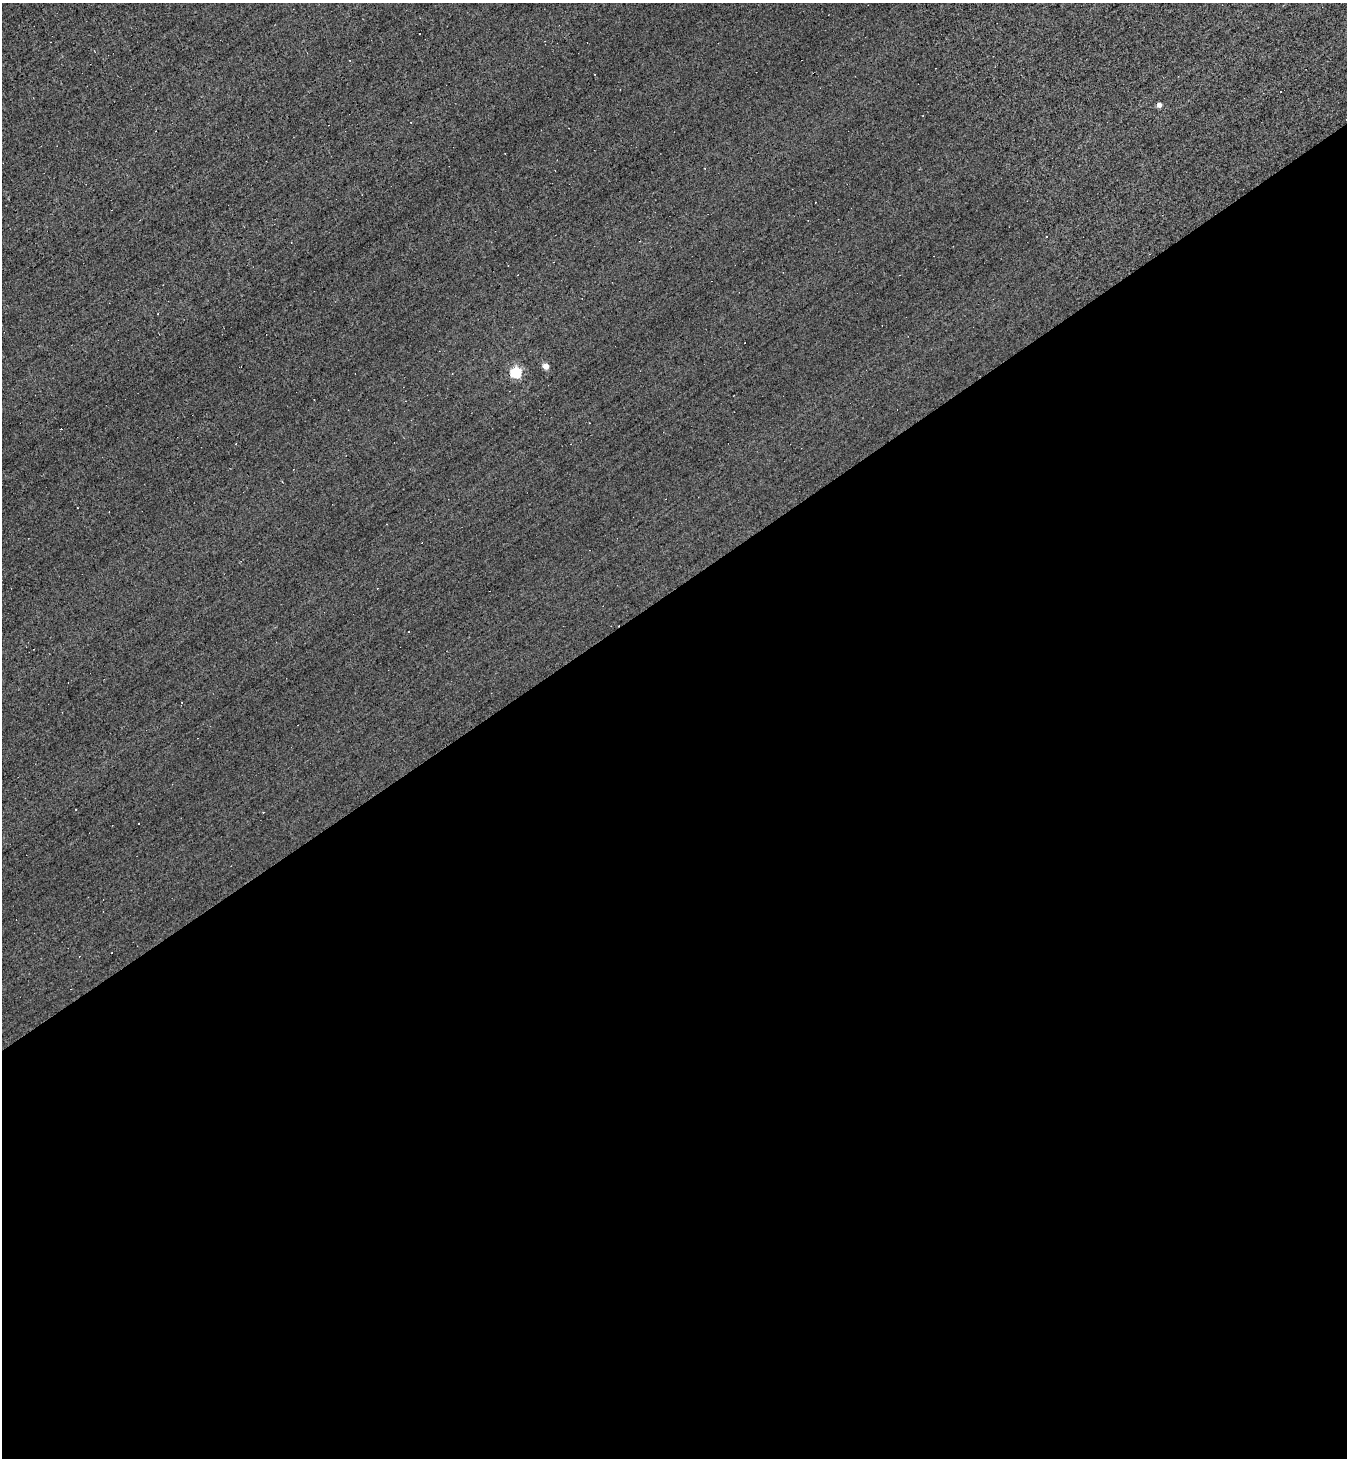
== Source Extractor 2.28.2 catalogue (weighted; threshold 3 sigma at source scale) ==
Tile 15 of 4 x 4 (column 3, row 4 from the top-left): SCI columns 2842-4186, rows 1-1456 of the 5822 x 5826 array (HDU 1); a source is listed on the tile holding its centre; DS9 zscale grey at full resolution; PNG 1349 x 1460 px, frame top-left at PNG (2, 3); no overlay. Shown black and unused: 60% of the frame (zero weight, under 3 of 5 exposures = <1% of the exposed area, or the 3 px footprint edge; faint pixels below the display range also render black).
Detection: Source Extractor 2.28.2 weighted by HDU 2 'WHT'; one run over the whole footprint, this tile lists its part. Background 0.00525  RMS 0.045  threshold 0.201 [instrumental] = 3 sigma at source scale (4.5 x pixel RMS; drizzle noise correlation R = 1.50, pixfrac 1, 0.05/0.05 arcsec/px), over >= 5 px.
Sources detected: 14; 7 cosmic-ray / hot-pixel residue — not listed; the other 7 listed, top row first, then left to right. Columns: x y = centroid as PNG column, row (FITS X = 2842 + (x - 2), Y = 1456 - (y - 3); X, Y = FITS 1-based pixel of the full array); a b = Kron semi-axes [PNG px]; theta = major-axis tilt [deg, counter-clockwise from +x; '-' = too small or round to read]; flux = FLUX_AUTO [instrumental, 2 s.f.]
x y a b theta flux
419 34 2 2 - 3.7
1280 92 2 2 - 5
1159 105 4 4 - 28
1047 237 3 2 - 3.7
546 366 4 4 - 58
516 373 5 5 - 470
139 823 3 2 - 4.6